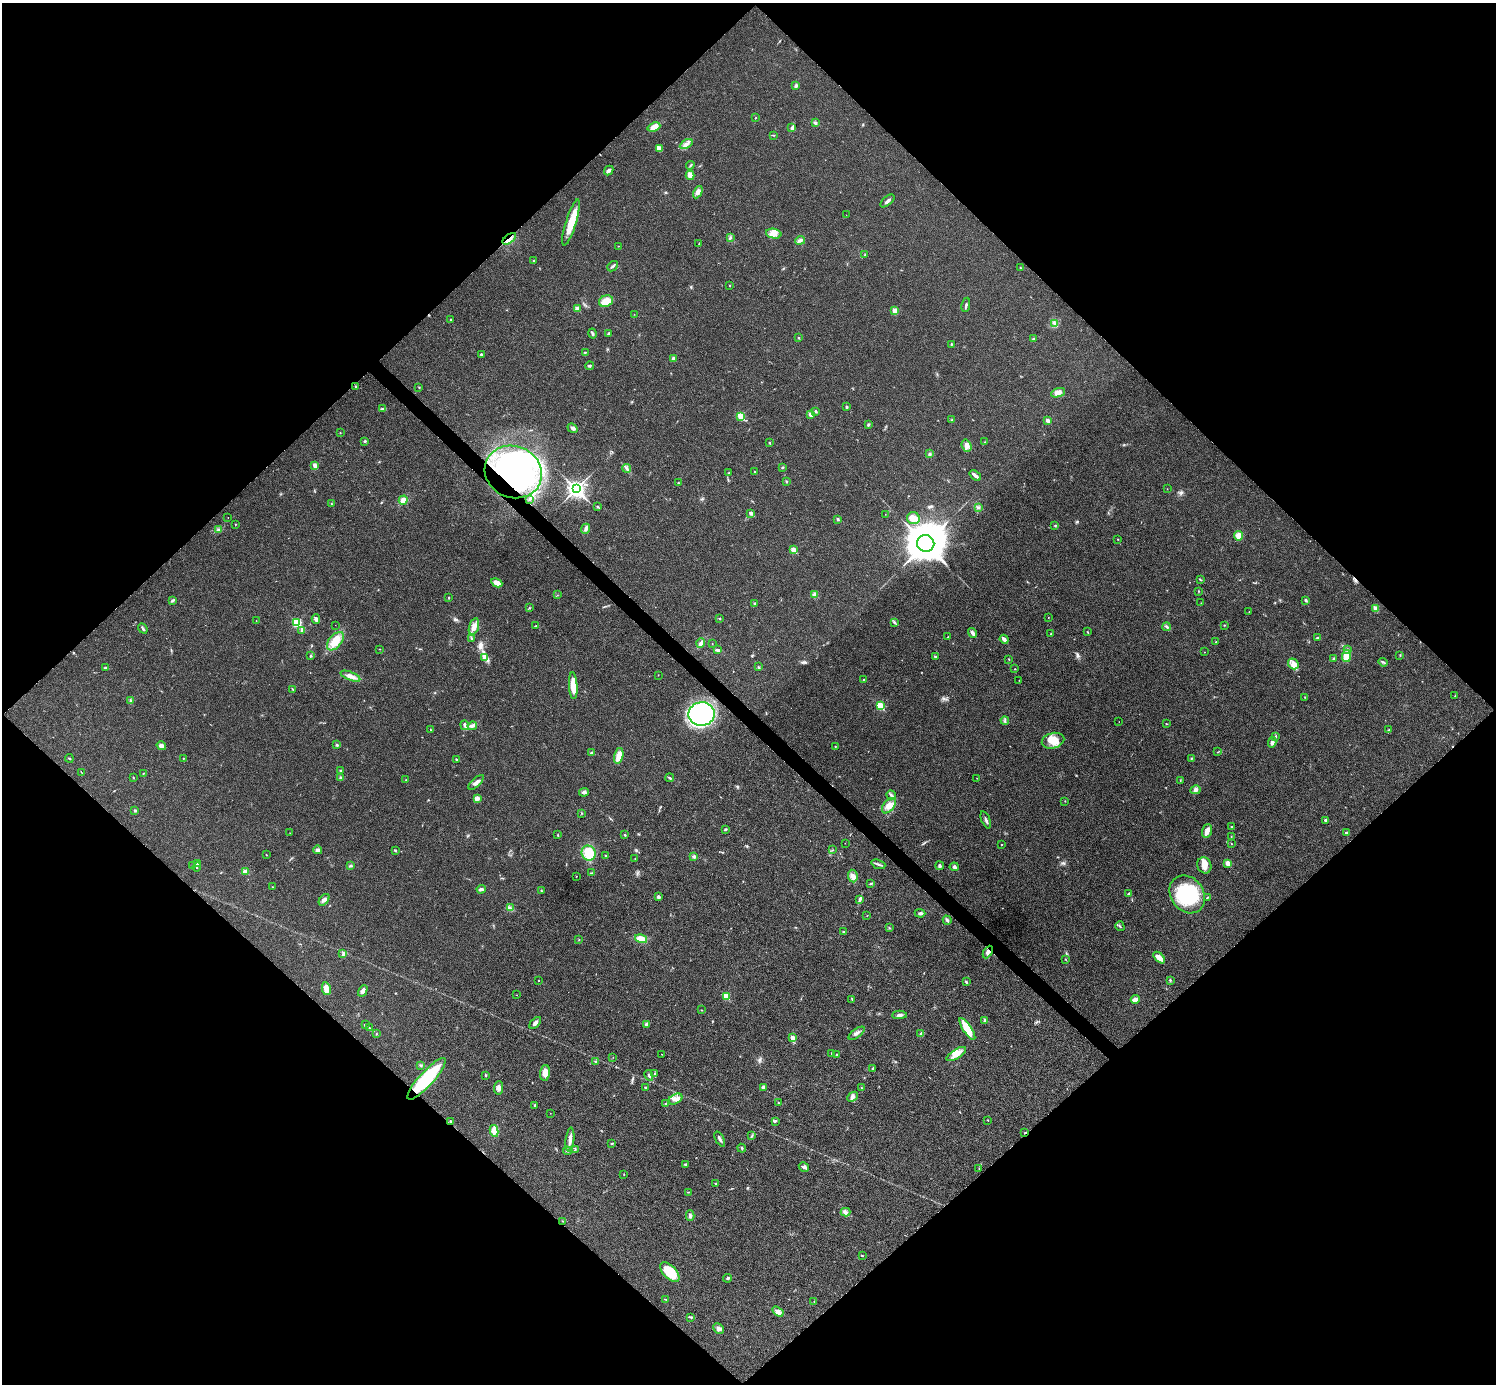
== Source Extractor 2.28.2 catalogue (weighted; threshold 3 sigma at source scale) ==
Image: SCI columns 6-5980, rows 301-5825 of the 5983 x 5983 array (HDU 1 of 3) = the unmasked area's bounding box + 8 px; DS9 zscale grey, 4 x 4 block average (1 PNG px = mean of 4 x 4 image px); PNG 1498 x 1386 px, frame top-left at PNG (2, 3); each listed source drawn as its Kron ellipse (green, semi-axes under 4 px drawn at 4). Shown black and unused: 51% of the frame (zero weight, under 3 of 4 exposures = <1% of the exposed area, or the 3 px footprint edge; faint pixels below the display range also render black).
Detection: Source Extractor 2.28.2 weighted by HDU 2 'WHT'. Background 0.0219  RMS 0.0055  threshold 0.0249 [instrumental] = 3 sigma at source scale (4.5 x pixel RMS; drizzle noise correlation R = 1.50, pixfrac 1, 0.05/0.05 arcsec/px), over >= 5 px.
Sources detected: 337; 1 too faint to see at this stretch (4 x 4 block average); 2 inside a brighter object's white glare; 4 cosmic-ray / hot-pixel residue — neither listed nor drawn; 3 coinciding with a brighter row at this scale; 6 inside a brighter listed object's ellipse — not listed separately; the other 321 listed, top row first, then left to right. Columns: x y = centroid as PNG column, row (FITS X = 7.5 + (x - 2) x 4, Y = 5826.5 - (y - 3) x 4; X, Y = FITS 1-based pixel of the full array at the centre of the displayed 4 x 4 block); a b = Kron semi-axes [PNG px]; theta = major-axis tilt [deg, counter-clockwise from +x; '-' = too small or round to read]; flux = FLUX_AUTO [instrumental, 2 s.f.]
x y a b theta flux
796 86 3 3 - 6.7
755 118 2 2 - 1
815 123 4 2 - 5.3
654 127 6 3 21 32
792 128 4 3 - 8.8
773 135 2 2 - 1.4
686 144 7 3 29 12
660 149 2 2 - 1.8
690 165 4 2 - 2.8
609 171 5 4 - 8.3
690 175 4 3 - 24
698 192 6 4 62 12
887 201 8 2 41 11
846 215 2 2 - 0.52
571 223 24 5 73 68
774 234 8 4 -12 20
730 238 3 2 - 3.3
509 239 8 2 37 13
800 240 5 3 - 9.8
699 243 3 2 - 1.4
618 246 2 2 - 0.96
865 255 2 2 - 2.3
534 260 3 2 - 2.3
613 266 6 2 41 6.7
1020 268 3 2 - 2.7
730 286 2 2 - 1.1
606 301 7 5 22 42
966 305 7 2 80 6.4
577 309 2 2 - 39
895 311 4 4 - 13
634 314 2 2 - 0.92
450 319 2 2 - 1.5
1054 323 3 2 - 3.9
592 334 5 2 - 5.4
608 334 3 2 - 5.9
799 338 2 2 - 7
1033 339 2 2 - 12
951 344 2 2 - 2.7
586 352 2 2 - 1.6
481 354 2 2 - 3.2
674 358 3 2 - 9.9
589 366 4 2 - 4.4
355 386 2 2 - 2
419 387 2 2 - 1.6
1058 393 7 4 21 13
847 407 2 2 - 4.3
382 409 4 2 - 4.6
816 411 2 2 - 12
810 414 2 2 - 38
741 416 2 2 - 140
952 420 2 2 - 2.4
1048 420 2 2 - 24
868 425 3 3 - 3.6
573 428 5 3 - 8.7
340 433 2 2 - 1.2
365 441 3 2 - 2.9
985 442 2 2 - 1.3
769 443 2 2 - 5.9
967 446 6 4 -72 14
930 454 3 3 - 4.9
315 466 4 3 - 13
783 467 2 2 - 1.6
627 468 4 3 - 6.8
513 472 29 26 -23 670
754 472 2 2 - 1.4
729 473 2 2 - 2
975 476 6 3 -36 11
786 481 2 2 - 2.4
678 483 2 2 - 1.7
576 489 4 3 - 1400
1167 489 2 2 - 0.92
530 499 3 2 - 4
403 500 4 4 - 18
331 504 2 2 - 1.4
598 506 2 2 - 2.3
978 507 3 3 - 5
751 513 2 2 - 26
885 514 2 2 - 0.59
228 517 2 2 - 0.84
913 518 6 6 - 20
838 519 4 2 - 4.1
235 524 2 2 - 2.1
1055 526 2 2 - 2.1
586 529 5 3 - 10
218 530 3 2 - 4.2
1239 536 5 4 - 27
1118 539 2 2 - 1.7
926 543 9 8 - 10000
794 550 2 2 - 72
1200 579 3 2 - 2
497 583 6 4 -27 25
1198 591 2 2 - 2
557 595 2 2 - 0.9
814 595 3 2 - 4.3
448 597 2 2 - 1.3
173 600 3 2 - 1.3
1306 600 3 2 - 4.3
755 603 2 2 - 4.9
1201 603 2 2 - 1.4
529 608 2 2 - 1.9
1376 608 4 3 - 12
1249 611 2 2 - 0.65
1048 618 2 2 - 1.1
316 619 4 3 - 9.6
719 619 2 2 - 1.5
256 621 2 2 - 0.62
894 622 4 2 - 4.2
297 623 3 2 - 280
335 625 2 2 - 0.39
1224 625 2 2 - 1.6
535 626 2 2 - 1.4
474 627 8 4 73 17
1166 627 4 2 - 5.3
143 629 5 2 - 5.3
302 630 2 2 - 6.3
1088 632 2 2 - 1.8
972 633 5 3 - 11
1051 634 2 2 - 1.2
948 637 2 2 - 2.9
471 638 4 2 - 3
1317 638 3 2 - 5
1004 639 5 2 - 20
335 641 11 6 49 47
1216 642 2 2 - 1.5
701 643 5 3 - 7.7
712 644 2 2 - 0.8
380 649 2 2 - 1.2
1347 649 3 2 - 3.7
718 650 3 2 - 9.6
1204 652 2 2 - 1.2
310 655 3 2 - 2.1
1400 655 2 2 - 1.9
935 656 3 2 - 3.2
1346 656 6 4 82 39
485 657 4 2 - 6.8
1009 659 3 2 - 1.4
1333 659 3 2 - 3.2
1383 662 4 2 - 4.3
1293 664 6 5 - 20
758 667 2 2 - 2.9
105 668 2 2 - 2.5
1015 669 2 2 - 2.2
658 675 2 2 - 1.3
350 676 10 4 -21 20
863 679 2 2 - 1.5
1019 680 2 2 - 0.74
573 685 13 4 -87 53
293 689 2 2 - 1.1
1455 696 2 2 - 1.2
1305 697 2 2 - 1.3
130 700 2 2 - 2.2
880 706 2 2 - 160
702 714 13 12 - 560
1005 721 4 2 - 4.2
1119 722 2 2 - 0.63
1166 723 2 2 - 1.1
465 725 4 3 - 8.9
472 726 5 2 - 7.1
431 730 2 2 - 1.4
1389 730 2 2 - 1.6
1275 736 3 2 - 2.8
1053 741 11 7 15 47
1272 742 5 3 - 9.7
337 745 2 2 - 5.5
161 746 5 3 - 13
835 746 2 2 - 1.6
1218 752 2 2 - 1.1
591 753 3 2 - 5.6
619 756 8 4 76 31
69 758 4 2 - 3.2
1191 758 2 2 - 2.8
183 759 2 2 - 1.3
456 760 2 2 - 2.7
341 770 2 2 - 2.5
81 772 4 2 - 1.5
143 773 3 2 - 1.5
340 777 3 2 - 3.3
133 778 2 2 - 1.9
670 778 4 2 - 4.2
977 778 2 2 - 0.94
406 780 2 2 - 0.82
1180 780 2 2 - 1.4
476 782 9 3 43 14
1196 790 5 4 - 8.1
584 792 5 3 - 7.7
891 795 5 3 - 6.4
477 798 4 2 - 5.1
1065 801 2 2 - 1.3
889 806 9 5 50 23
135 811 2 2 - 4.2
581 813 2 2 - 1.4
986 820 9 2 -69 7.7
1325 820 3 2 - 5
1231 827 2 2 - 4.1
725 829 3 2 - 3.2
1207 831 7 5 72 16
290 833 2 2 - 1.1
1346 833 3 3 - 5.1
558 835 3 2 - 1.8
625 835 3 2 - 2.5
1231 837 3 2 - 2
845 843 2 2 - 0.65
1231 844 2 2 - 1.1
1001 845 2 2 - 4
318 850 4 4 - 7.7
832 850 2 2 - 0.95
395 851 3 2 - 4.2
589 853 8 7 - 69
266 855 2 2 - 1.4
606 856 3 2 - 2.1
694 856 3 3 - 5.2
635 859 2 2 - 1.5
197 863 4 3 - 6.5
1227 863 2 2 - 63
878 864 7 2 -20 6.7
351 865 3 3 - 4.7
1204 865 8 7 - 28
193 866 2 2 - 0.78
940 866 4 3 - 6.9
197 867 4 2 - 3.1
954 867 4 3 - 7.2
245 872 4 3 - 15
591 873 3 2 - 3
576 876 2 2 - 0.88
853 876 6 4 -83 14
871 883 4 2 - 3.6
272 887 2 2 - 2.1
481 889 4 2 - 11
541 891 3 2 - 2
1129 894 4 2 - 4.4
1187 894 20 16 -53 240
658 897 2 2 - 11
1207 898 4 2 - 3.1
859 899 4 2 - 3.7
324 900 6 4 50 11
510 908 3 2 - 5.3
920 913 5 3 - 6
867 916 2 2 - 0.95
947 920 4 2 - 8.2
1120 926 5 2 - 2.9
889 928 2 2 - 1.8
844 932 3 2 - 2.6
641 939 6 4 -15 37
579 940 2 2 - 1.7
988 952 7 4 59 10
343 954 4 3 - 5.2
1159 957 7 3 -44 27
1066 960 2 2 - 1.5
538 980 2 2 - 1.5
1170 980 4 2 - 2.5
966 982 4 2 - 4
326 989 6 4 -79 28
363 991 6 3 61 11
516 995 2 2 - 0.71
726 996 2 2 - 120
852 999 3 2 - 2.4
1135 999 4 2 - 25
701 1010 2 2 - 1.6
899 1015 7 3 3 8.4
984 1021 3 2 - 7.4
535 1023 7 3 45 9.4
646 1024 3 2 - 13
365 1025 2 2 - 9.7
369 1027 2 2 - 1.5
967 1029 13 4 -57 83
857 1033 9 3 36 10
376 1034 3 2 - 2
920 1034 3 2 - 3.5
793 1038 4 2 - 15
662 1054 3 2 - 1.5
831 1054 2 2 - 1.5
956 1054 11 4 31 36
836 1055 2 2 - 2.8
613 1057 2 2 - 0.57
596 1062 3 2 - 3.3
421 1065 3 2 - 2.9
873 1068 3 2 - 4.1
545 1073 8 5 86 29
654 1074 3 2 - 2.2
649 1075 5 3 - 6.5
485 1076 3 2 - 2
426 1079 27 7 48 220
645 1087 3 2 - 2.9
764 1087 4 3 - 9.4
498 1088 6 4 84 12
862 1088 2 2 - 1.1
852 1097 6 4 40 12
675 1099 7 4 29 15
666 1103 2 2 - 1.5
779 1103 2 2 - 1.7
535 1105 3 2 - 2.2
550 1113 2 2 - 0.61
988 1120 2 2 - 1.2
775 1121 4 2 - 3.6
451 1122 3 2 - 3.7
494 1131 6 4 -80 24
1025 1133 2 2 - 2.5
752 1135 2 2 - 1
720 1139 8 2 -61 9.3
570 1140 12 3 84 21
612 1143 4 2 - 3.5
742 1148 4 2 - 3
575 1149 2 2 - 1.7
567 1151 4 3 - 5.9
685 1164 3 2 - 2.9
804 1167 5 3 - 9.7
979 1168 2 2 - 1.1
624 1174 2 2 - 1.1
716 1183 2 2 - 3.4
688 1192 2 2 - 1.5
845 1212 5 2 - 4.1
690 1216 5 3 - 7.1
563 1221 2 2 - 1.8
862 1256 3 2 - 1.6
670 1272 12 6 -46 86
728 1278 4 2 - 3.7
665 1299 3 2 - 1.6
814 1301 2 2 - 1.1
778 1311 6 4 -32 11
691 1318 2 2 - 2.1
718 1329 6 5 - 11
Overlapping masked pixels (flux is a lower limit): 6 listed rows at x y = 509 239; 513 472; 988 952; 426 1079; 451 1122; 1025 1133
Diffuse or blended objects may show on this block-average render without a row.